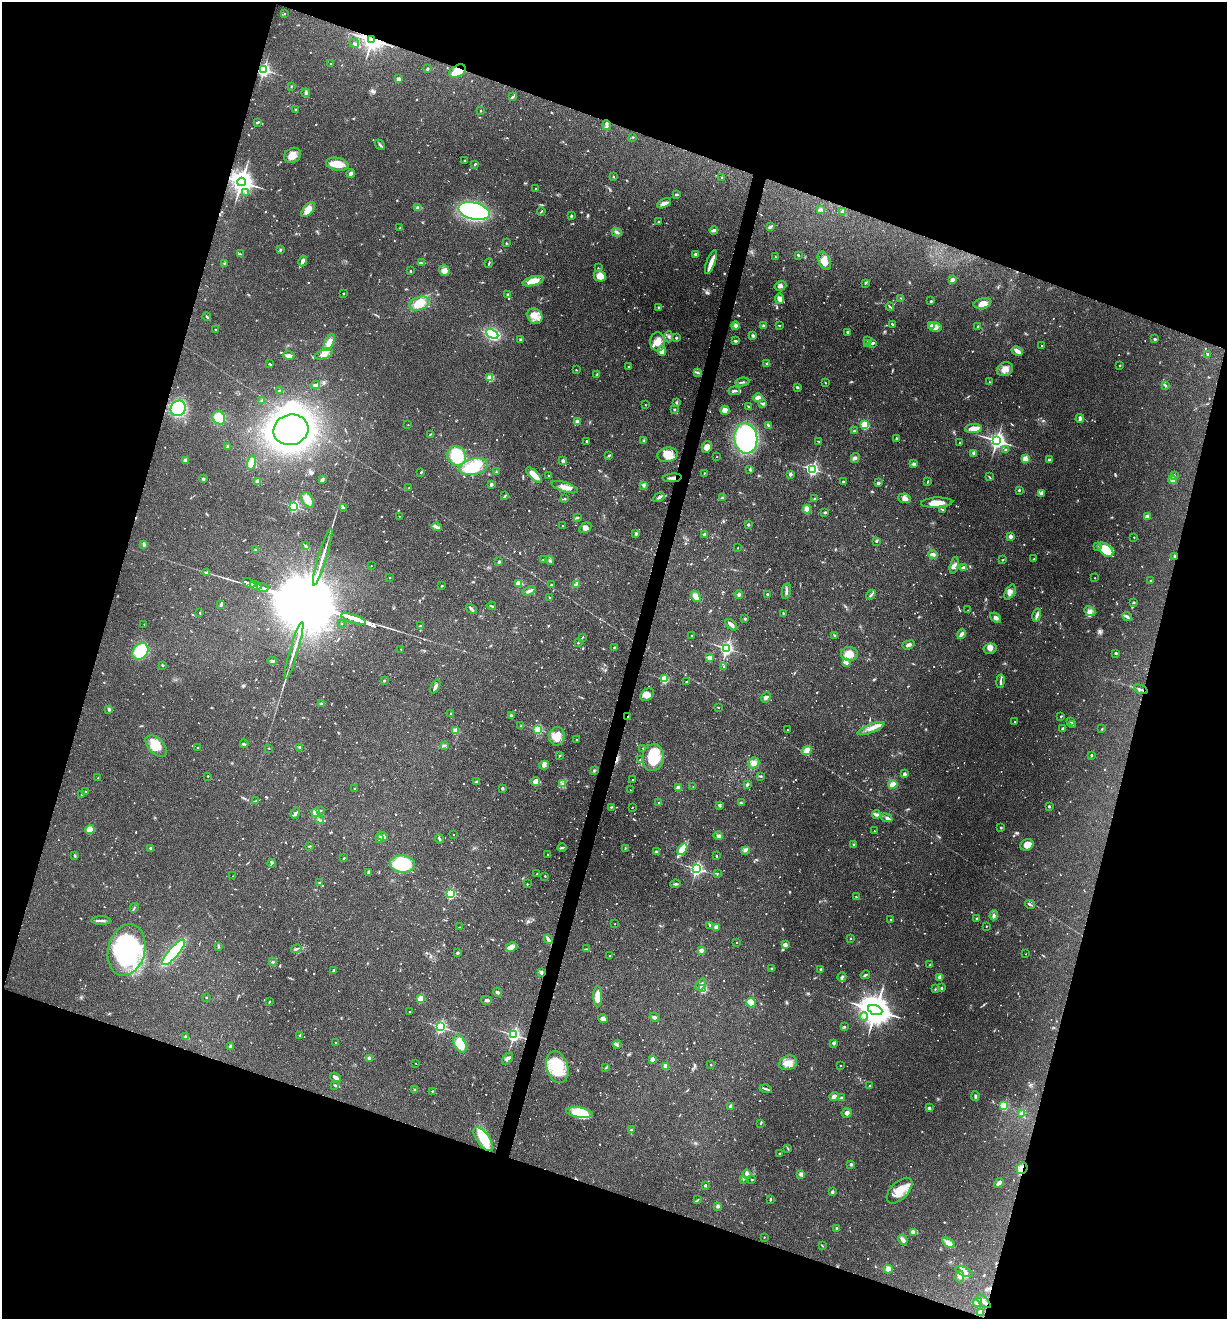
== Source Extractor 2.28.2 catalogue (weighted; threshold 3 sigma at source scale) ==
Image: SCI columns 130-5028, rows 1-5266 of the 5284 x 5266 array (HDU 1 of 3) = the unmasked area's bounding box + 8 px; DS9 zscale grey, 4 x 4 block average (1 PNG px = mean of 4 x 4 image px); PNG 1229 x 1321 px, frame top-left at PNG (2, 2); each listed source drawn as its Kron ellipse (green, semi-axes under 4 px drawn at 4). Shown black and unused: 37% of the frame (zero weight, under 3 of 4 exposures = <1% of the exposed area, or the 3 px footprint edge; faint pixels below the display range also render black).
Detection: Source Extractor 2.28.2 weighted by HDU 2 'WHT'. Background 0.19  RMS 0.0053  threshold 0.0238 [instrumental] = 3 sigma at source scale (4.5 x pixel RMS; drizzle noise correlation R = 1.50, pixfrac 1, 0.05/0.05 arcsec/px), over >= 5 px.
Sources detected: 1267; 24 too faint to see at this stretch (4 x 4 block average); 4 inside a brighter object's white glare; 10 cosmic-ray / hot-pixel residue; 2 long thin detections or spike segments (spike, bleed or trail) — neither listed nor drawn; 14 coinciding with a brighter row at this scale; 44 inside a brighter listed object's ellipse — not listed separately; of the other 1169, all 500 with FLUX_AUTO >= 2.04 (the completeness limit of this list) listed and drawn (669 fainter detections not listed), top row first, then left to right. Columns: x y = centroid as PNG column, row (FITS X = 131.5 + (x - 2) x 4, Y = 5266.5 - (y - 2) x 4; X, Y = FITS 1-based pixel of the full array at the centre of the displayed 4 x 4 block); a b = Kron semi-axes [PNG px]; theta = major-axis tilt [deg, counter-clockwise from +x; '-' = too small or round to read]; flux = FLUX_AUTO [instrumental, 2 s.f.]
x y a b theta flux
284 14 2 2 - 2.4
372 40 4 3 - 2800
354 43 5 3 - 5.6
331 64 2 2 - 4.2
427 69 3 2 - 4.3
264 70 3 2 - 910
458 71 9 5 28 85
399 79 2 2 - 34
291 86 2 2 - 2.1
306 93 4 2 - 11
513 97 3 2 - 3.7
295 109 2 2 - 2.6
481 111 2 2 - 9.5
258 122 3 2 - 6
607 125 5 3 - 7.7
633 137 2 2 - 2.5
380 145 6 2 -48 5.8
292 155 9 7 30 30
465 160 3 2 - 3.7
337 164 11 6 -11 52
475 164 3 2 - 3.7
351 173 4 3 - 10
613 177 2 2 - 2.9
722 178 2 2 - 12
241 182 4 3 - 3400
535 188 2 2 - 3.1
246 193 3 2 - 2.6
676 194 3 2 - 4.2
664 203 7 3 25 15
417 207 4 2 - 3.9
308 210 9 5 49 29
820 210 3 3 - 5.4
474 211 16 8 -15 520
541 211 4 2 - 2.8
843 211 3 2 - 6.3
572 216 3 2 - 3.3
658 221 2 2 - 4.4
770 227 2 2 - 2.7
400 228 2 2 - 3.1
714 230 4 2 - 12
617 232 5 3 - 6.8
506 243 2 2 - 2.2
280 250 3 2 - 3.2
240 254 3 2 - 2.2
696 254 3 2 - 11
798 255 3 2 - 3.3
775 257 3 2 - 2.6
303 261 5 2 - 19
824 261 10 6 -66 28
711 262 13 4 69 28
225 263 3 2 - 2.4
421 263 3 2 - 3.4
489 263 5 2 - 4
598 268 2 2 - 2.6
411 271 3 2 - 2.3
444 271 5 5 - 20
600 276 6 5 - 33
952 280 4 2 - 15
533 281 11 4 15 46
865 283 3 2 - 2.5
780 286 6 4 20 11
343 293 2 2 - 4.6
507 294 2 2 - 2.5
901 298 2 2 - 2
779 299 5 4 - 17
931 301 2 2 - 7.8
982 303 9 5 14 32
419 304 10 6 20 54
659 307 2 2 - 4
890 307 4 2 - 3.1
535 316 8 7 - 29
207 317 4 2 - 4.3
892 324 3 2 - 3
779 325 3 2 - 2.1
931 325 2 2 - 23
735 326 4 4 - 8.6
763 326 3 2 - 3.6
935 327 6 5 - 21
978 327 2 2 - 11
215 330 2 2 - 4.1
848 332 2 2 - 22
492 334 6 4 -27 330
753 336 3 3 - 6.6
669 337 5 2 - 5.1
676 338 3 2 - 4.7
1155 339 2 2 - 5.6
521 340 2 2 - 25
868 340 3 2 - 2.4
735 341 3 2 - 6.8
329 342 9 4 66 26
658 342 9 7 89 35
873 343 3 2 - 6
868 344 3 2 - 3.2
1042 346 2 2 - 5.3
662 351 5 3 - 24
1017 351 6 2 -29 22
324 354 9 4 20 18
1208 354 2 2 - 17
289 356 6 3 4 9.5
269 364 3 2 - 2.9
767 364 2 2 - 21
1120 365 2 2 - 6
628 366 2 2 - 3.1
1005 369 8 6 24 25
576 370 2 2 - 2.2
698 372 4 3 - 5
597 375 3 3 - 3.5
490 378 2 2 - 150
742 382 7 2 10 5
989 382 2 2 - 3.7
825 383 3 2 - 2.1
316 385 4 3 - 6.6
1165 386 3 2 - 2.2
797 387 4 2 - 4.4
279 390 4 2 - 2.3
734 391 6 3 7 8.9
758 398 5 3 - 14
262 400 3 2 - 4.1
677 402 4 2 - 2.7
763 404 4 2 - 3.8
645 405 2 2 - 2.6
749 407 4 2 - 2.5
178 408 8 7 - 200
675 410 3 2 - 2.1
725 410 4 4 - 28
219 418 7 6 - 59
1080 418 4 2 - 10
577 421 2 2 - 33
408 425 2 2 - 2.2
768 425 4 2 - 5
865 425 2 2 - 300
973 429 8 4 2 25
291 430 18 15 13 1200
855 431 3 2 - 5
430 434 2 2 - 2.9
746 438 15 11 -81 460
896 438 2 2 - 4.8
587 441 4 2 - 3.3
644 441 3 2 - 4
819 441 3 2 - 2.8
997 441 3 3 - 1600
960 442 2 2 - 6.3
228 446 4 3 - 5.2
707 447 6 5 - 29
1006 449 2 2 - 4
974 453 2 2 - 40
609 455 2 2 - 2.3
667 455 10 7 12 44
457 456 10 9 - 130
717 457 2 2 - 2.3
855 458 5 3 - 6.1
1025 459 2 2 - 140
185 460 3 3 - 17
1049 460 2 2 - 22
563 461 4 3 - 5.7
251 463 7 4 79 41
914 464 3 2 - 4.4
474 467 14 8 12 94
750 469 3 2 - 4.7
813 469 3 2 - 730
421 472 3 2 - 2.1
496 472 3 2 - 3.5
704 473 2 2 - 4.4
790 474 2 2 - 34
534 475 10 4 -44 40
549 475 2 2 - 2.6
1174 475 2 2 - 19
989 477 3 2 - 2.2
672 478 9 2 5 13
203 479 3 2 - 6.5
322 480 4 3 - 6.8
1173 480 4 3 - 7.4
258 481 3 3 - 18
843 481 2 2 - 13
927 481 4 2 - 2.5
878 483 3 3 - 6.2
491 484 2 2 - 32
644 485 3 3 - 6.6
409 487 2 2 - 2.4
565 487 14 4 -18 26
1019 490 2 2 - 14
1041 493 4 2 - 10
505 496 3 2 - 4.3
659 497 6 2 29 7.1
722 498 2 2 - 3.2
814 498 2 2 - 2.1
904 498 6 5 - 15
564 499 3 2 - 3
307 500 8 5 -60 40
937 503 15 5 2 37
294 506 2 2 - 530
344 508 4 2 - 5.2
807 509 4 4 - 31
942 510 2 2 - 2.1
825 512 3 2 - 3.2
399 516 2 2 - 2.2
577 517 3 2 - 3.6
1147 517 2 2 - 49
562 525 2 2 - 2.1
748 525 2 2 - 16
437 527 5 3 - 8.4
585 528 6 4 32 12
636 534 2 2 - 19
704 534 3 3 - 6.4
1011 536 2 2 - 17
1134 537 2 2 - 2.3
876 541 4 2 - 3
144 544 4 3 - 5
306 546 3 2 - 2.1
1097 546 3 2 - 2.9
738 548 2 2 - 3
255 550 2 2 - 3.9
1105 550 9 5 -39 90
933 554 4 3 - 7.4
1175 556 2 2 - 9.4
323 557 30 2 73 32
543 559 3 2 - 2.3
1003 559 2 2 - 2.5
1034 559 2 2 - 2.4
550 560 5 2 - 4.9
499 562 2 2 - 19
954 565 8 4 77 13
371 566 2 2 - 2.8
964 568 4 3 - 9.3
206 573 3 2 - 5.5
390 577 2 2 - 4.3
1095 578 2 2 - 2.6
1151 580 2 2 - 3.3
249 583 7 2 -19 2000
518 583 2 2 - 86
576 584 2 2 - 3.1
256 585 6 2 -18 1800
551 585 2 2 - 2.3
442 586 3 2 - 2.1
262 588 6 2 -19 2000
529 591 7 2 24 12
786 591 8 2 80 8.6
1010 592 8 4 62 20
739 594 4 3 - 6.3
767 594 2 2 - 11
871 594 5 2 - 5.9
549 597 2 2 - 3.3
696 597 6 4 -58 24
1134 602 3 2 - 3.3
220 605 3 2 - 4.2
492 606 4 2 - 4.4
471 609 6 2 -32 5.1
968 610 2 2 - 2.6
1090 611 6 4 -24 12
200 613 2 2 - 2.3
783 613 2 2 - 3
1037 615 7 3 76 8.9
1127 616 5 3 - 6.6
745 618 3 2 - 4.4
996 618 6 3 -40 9.7
354 619 13 2 -19 6400
144 624 2 2 - 2.5
342 624 2 2 - 2
731 625 7 3 -43 12
420 626 2 2 - 4.3
961 634 5 3 - 13
692 635 2 2 - 2.5
834 635 2 2 - 2.2
583 637 3 2 - 2.2
578 643 2 2 - 6.9
908 645 6 3 19 9.2
614 647 3 2 - 2.6
726 648 2 2 - 900
401 649 2 2 - 2.7
990 649 6 5 - 15
294 650 29 2 74 31
140 651 9 7 50 170
1116 653 2 2 - 4.1
850 654 8 7 - 27
710 658 2 2 - 86
272 661 5 3 - 5.7
847 663 2 2 - 19
162 665 2 2 - 11
724 666 3 2 - 3
664 679 2 2 - 280
384 681 2 2 - 14
687 681 2 2 - 3.2
1000 681 7 2 82 6.6
435 687 7 2 64 12
1141 689 7 2 -20 6.5
647 695 7 5 38 19
766 698 6 4 48 9
322 704 2 2 - 2.4
718 707 2 2 - 3.3
109 709 4 2 - 7.2
451 714 3 2 - 3.5
511 715 4 2 - 2.9
628 716 2 2 - 3.6
1061 716 2 2 - 4.1
1071 721 4 2 - 2.2
1015 722 2 2 - 4.4
1073 725 2 2 - 2.7
521 726 2 2 - 2.1
871 728 14 3 21 21
538 729 2 2 - 330
1063 729 3 2 - 6
1102 729 3 2 - 2.1
788 730 3 2 - 2.7
455 731 2 2 - 90
557 736 9 8 - 38
576 739 2 2 - 3.9
244 744 4 2 - 3.4
445 745 3 2 - 4.3
156 746 13 7 -45 56
300 747 2 2 - 3.2
197 748 2 2 - 2.5
269 748 2 2 - 2.4
643 748 2 2 - 3.5
807 750 5 4 - 31
1091 755 2 2 - 13
560 756 2 2 - 2.6
653 757 13 11 81 97
640 759 2 2 - 2.1
754 763 6 5 - 20
544 765 5 4 - 8.9
594 770 3 2 - 3.1
905 774 2 2 - 31
208 776 2 2 - 4.3
760 776 2 2 - 2.7
98 778 2 2 - 3.7
632 780 2 2 - 5.3
536 781 4 4 - 27
476 782 2 2 - 14
563 784 3 3 - 5.2
893 784 4 3 - 32
747 785 2 2 - 24
693 786 2 2 - 2.2
502 788 2 2 - 19
678 788 2 2 - 63
354 789 2 2 - 8.3
630 790 2 2 - 2.1
85 792 3 2 - 3.9
82 794 3 2 - 2.5
256 801 4 2 - 2.7
658 803 2 2 - 2.9
741 803 3 2 - 3.6
719 805 3 3 - 5.8
1049 806 2 2 - 5
612 807 3 2 - 2.4
632 807 2 2 - 3.3
320 810 3 2 - 3.4
316 812 2 2 - 160
295 813 6 3 56 6.6
876 814 4 2 - 12
887 818 6 3 -22 9.7
320 820 4 2 - 3.2
1001 828 3 2 - 3.1
90 829 5 4 - 40
874 831 2 2 - 4
453 835 2 2 - 2.7
382 836 6 3 -30 12
718 836 5 3 - 9.3
379 839 2 2 - 13
439 839 5 2 - 5.2
854 845 3 2 - 4.3
1027 845 7 5 26 34
309 846 3 2 - 2.2
151 848 3 2 - 7
562 848 4 2 - 5.3
625 848 3 2 - 2.2
682 849 6 3 57 81
745 850 4 2 - 5.3
656 852 2 2 - 28
75 855 4 2 - 4
548 855 2 2 - 3.6
716 856 2 2 - 7.2
344 858 2 2 - 2
272 863 4 2 - 4
402 864 12 8 -3 220
696 869 2 2 - 780
369 872 3 2 - 8.5
717 873 3 2 - 2.5
537 874 2 2 - 2.9
233 876 2 2 - 2.6
545 876 2 2 - 2.7
320 883 2 2 - 15
527 884 2 2 - 5.2
675 884 5 2 - 5.2
451 894 2 2 - 360
856 897 3 2 - 2.6
1030 904 5 2 - 5.2
134 908 5 2 - 4.1
994 915 5 3 - 6.6
977 918 2 2 - 8.6
891 919 2 2 - 2.5
101 921 10 2 0 11
615 924 2 2 - 3
710 925 3 2 - 3.8
986 926 2 2 - 4.3
460 927 3 2 - 2.4
716 927 2 2 - 52
850 938 2 2 - 6.4
548 939 5 2 - 5.7
737 943 2 2 - 2.9
785 945 2 2 - 57
218 946 3 2 - 3.7
511 947 5 3 - 12
296 949 5 2 - 5.1
586 949 4 2 - 2.7
127 950 26 18 76 390
701 950 3 3 - 9.4
173 952 16 5 48 280
457 953 2 2 - 18
1026 954 2 2 - 2.5
610 956 2 2 - 2.1
273 962 3 2 - 4
930 965 3 2 - 2.3
772 968 3 2 - 3.1
821 969 2 2 - 21
334 971 2 2 - 20
541 972 3 3 - 5.9
865 975 5 2 - 5.5
842 977 5 2 - 4.9
940 977 2 2 - 54
701 984 7 2 56 8
942 988 2 2 - 22
703 989 2 2 - 290
935 989 2 2 - 2.2
497 992 4 3 - 6.5
206 997 2 2 - 5.5
598 997 11 4 -89 32
421 998 4 2 - 53
486 1000 5 3 - 8.3
269 1002 3 2 - 2.5
751 1003 5 4 - 36
875 1010 7 4 -20 7600
410 1011 2 2 - 2.4
864 1016 4 3 - 11
655 1017 5 3 - 6.5
603 1019 5 3 - 14
440 1027 2 2 - 710
844 1027 3 2 - 4
300 1035 2 2 - 6.2
514 1035 2 2 - 870
186 1037 4 2 - 4.1
335 1042 2 2 - 4.2
833 1043 3 3 - 7.6
460 1044 9 5 -61 65
617 1044 4 2 - 6.1
230 1046 3 2 - 7.7
369 1058 3 3 - 7.2
508 1059 7 3 50 8.8
652 1059 2 2 - 40
416 1063 2 2 - 2.6
788 1063 9 7 24 29
711 1065 2 2 - 5.1
841 1065 2 2 - 2.6
665 1066 2 2 - 64
557 1067 16 10 -73 140
605 1068 2 2 - 2.3
335 1077 6 3 -35 18
335 1085 3 2 - 3.6
869 1085 2 2 - 2.5
766 1089 6 2 -15 6.9
415 1090 3 2 - 2.5
432 1091 2 2 - 2.8
834 1096 5 3 - 11
975 1096 5 2 - 4.9
842 1098 2 2 - 6.5
730 1106 2 2 - 35
1004 1106 2 2 - 290
929 1108 2 2 - 29
579 1113 13 5 -8 96
847 1113 5 4 - 9.8
1021 1114 2 2 - 26
761 1123 3 2 - 2.2
631 1130 3 2 - 2.9
483 1139 14 6 -53 85
787 1148 4 2 - 3.1
780 1153 2 2 - 7.5
851 1164 2 2 - 20
1022 1168 6 5 - 19
747 1174 5 3 - 14
801 1174 4 3 - 7.9
743 1179 3 2 - 2.7
752 1180 2 2 - 3
999 1183 5 2 - 13
705 1185 2 2 - 16
899 1191 16 8 45 58
832 1192 2 2 - 24
770 1199 2 2 - 5.2
697 1200 4 2 - 3.6
717 1206 2 2 - 8.9
836 1228 2 2 - 9.4
914 1232 3 3 - 19
764 1237 2 2 - 2.1
903 1240 5 3 - 14
948 1243 7 4 -31 21
822 1246 4 2 - 2.4
888 1269 4 4 - 30
964 1271 9 4 -23 21
960 1276 6 4 79 13
984 1301 9 3 -43 13
977 1302 5 3 - 9.6
980 1312 2 2 - 58
Overlapping masked pixels (flux is a lower limit): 11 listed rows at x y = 372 40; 264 70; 458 71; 607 125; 241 182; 672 478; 1175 556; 1141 689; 628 716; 1022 1168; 984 1301
Diffuse or blended objects may show on this block-average render without a row.